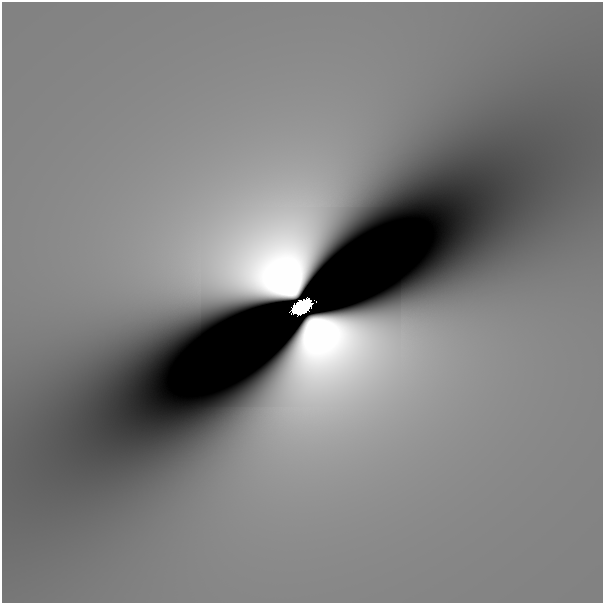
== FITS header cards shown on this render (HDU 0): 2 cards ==
NAXIS1  =                  601
NAXIS2  =                  601

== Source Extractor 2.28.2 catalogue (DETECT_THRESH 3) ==
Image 601 x 601 px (HDU 0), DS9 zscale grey, 1 PNG px = 1 image px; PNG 605 x 605 px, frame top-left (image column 1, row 601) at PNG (2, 2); no overlay
Background 1.48e-09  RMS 6.0e-10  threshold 1.81e-09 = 3 sigma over >= 5 px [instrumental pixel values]
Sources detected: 3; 2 with non-positive FLUX_AUTO (blend fragments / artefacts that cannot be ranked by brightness) are not listed; the other 1 listed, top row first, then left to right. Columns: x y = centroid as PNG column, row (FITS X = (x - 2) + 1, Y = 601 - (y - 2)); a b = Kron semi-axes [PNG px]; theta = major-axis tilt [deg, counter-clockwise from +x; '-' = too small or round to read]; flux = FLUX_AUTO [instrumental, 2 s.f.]
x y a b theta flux
301 306 19 11 30 6.1
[2 non-positive-flux detections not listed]